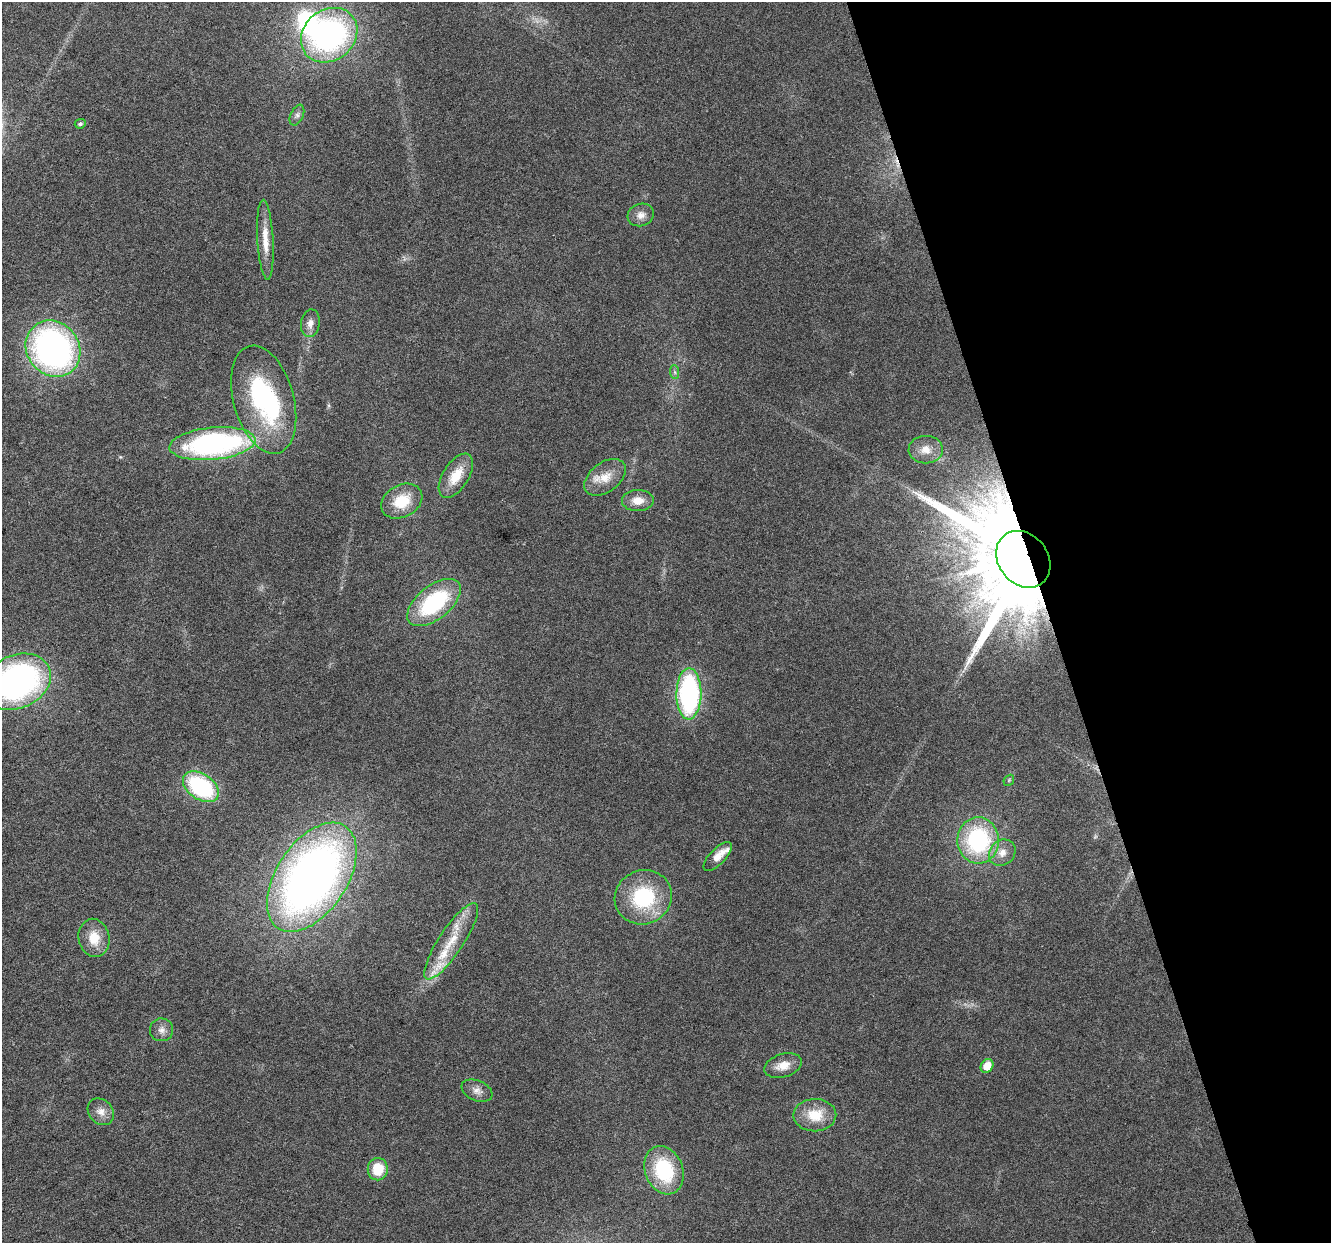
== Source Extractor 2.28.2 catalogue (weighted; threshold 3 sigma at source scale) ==
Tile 12 of 4 x 4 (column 4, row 3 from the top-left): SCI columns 3989-5317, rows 1350-2590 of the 5317 x 5130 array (HDU 1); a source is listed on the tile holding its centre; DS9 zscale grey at full resolution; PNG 1333 x 1245 px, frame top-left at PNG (2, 2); each listed source drawn as its Kron ellipse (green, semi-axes under 4 px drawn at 4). Shown black and unused: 21% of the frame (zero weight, under 3 of 6 exposures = <1% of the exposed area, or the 3 px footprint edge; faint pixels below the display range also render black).
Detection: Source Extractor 2.28.2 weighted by HDU 2 'WHT'; one run over the whole footprint, this tile lists its part. Background 0.0256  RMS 0.0026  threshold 0.0107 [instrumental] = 3 sigma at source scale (4.09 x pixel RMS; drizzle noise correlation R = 1.36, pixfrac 0.8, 0.0396/0.0396 arcsec/px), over >= 5 px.
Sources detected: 43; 1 too faint to see at this stretch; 2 inside a brighter object's white glare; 1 cosmic-ray / hot-pixel residue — neither listed nor drawn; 3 inside a brighter listed object's ellipse — not listed separately; the other 36 listed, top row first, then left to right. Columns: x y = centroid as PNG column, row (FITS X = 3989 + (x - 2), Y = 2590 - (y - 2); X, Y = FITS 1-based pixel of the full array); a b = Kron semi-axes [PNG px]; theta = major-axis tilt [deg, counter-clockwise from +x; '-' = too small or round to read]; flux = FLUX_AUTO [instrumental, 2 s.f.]
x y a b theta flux
329 35 30 25 39 60
297 115 11 6 66 0.91
80 124 5 4 - 0.55
641 215 13 11 17 1.9
265 240 40 8 -87 4.7
310 323 14 9 81 1.8
53 349 29 26 -53 90
675 372 7 4 -88 0.5
264 400 56 30 -75 34
212 444 43 16 6 58
926 450 17 13 -1 3.3
456 476 25 13 58 5.9
605 477 23 14 37 4.5
402 501 22 16 28 7.3
638 501 16 10 1 3.2
1023 559 30 24 -51 5500
434 603 31 16 39 24
17 682 35 26 25 79
689 694 25 12 89 44
1009 780 6 4 48 0.35
201 787 20 12 -35 27
978 840 23 21 89 30
1002 853 14 12 44 2.7
718 856 18 8 46 3.2
312 877 61 35 57 190
643 897 29 27 23 18
94 938 19 15 -79 5.1
451 941 45 12 57 8.6
161 1030 11 11 - 1.6
783 1066 19 11 18 3
987 1066 7 6 - 3.3
477 1091 16 10 -23 1.9
101 1112 14 12 -47 2.1
815 1115 21 16 1 6.3
378 1169 11 10 - 6.4
664 1170 25 19 -69 18
Overlapping masked pixels (flux is a lower limit): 1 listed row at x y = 1023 559
Isophote crosses this tile's border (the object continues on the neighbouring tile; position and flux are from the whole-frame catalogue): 1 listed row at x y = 17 682